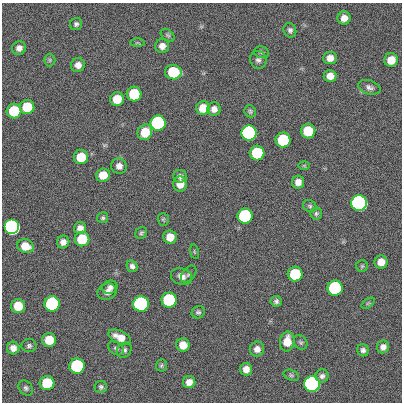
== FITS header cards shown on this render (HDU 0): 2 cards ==
NAXIS1  =                  400
NAXIS2  =                  400

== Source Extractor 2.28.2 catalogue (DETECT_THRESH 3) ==
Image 400 x 400 px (HDU 0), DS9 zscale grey, 1 PNG px = 1 image px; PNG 404 x 404 px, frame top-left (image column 1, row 400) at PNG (2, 3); each listed source drawn as its Kron ellipse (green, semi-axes under 4 px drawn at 4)
Background 0.434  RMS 33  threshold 100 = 3 sigma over >= 5 px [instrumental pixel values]
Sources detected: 88; all 88 listed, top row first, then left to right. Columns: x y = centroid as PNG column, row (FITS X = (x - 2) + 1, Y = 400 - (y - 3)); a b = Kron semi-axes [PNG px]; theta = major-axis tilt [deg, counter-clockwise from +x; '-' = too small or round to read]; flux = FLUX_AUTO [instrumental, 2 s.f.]
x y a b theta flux
344 18 6 6 - 1.6e+04
76 24 6 6 - 5.6e+03
290 30 7 6 - 6.4e+03
168 35 8 5 -40 4.2e+03
137 43 7 4 0 3.3e+03
162 46 7 7 - 1.4e+04
19 48 7 6 - 1.2e+04
261 52 7 5 -14 4.8e+03
330 58 7 6 - 1.8e+04
50 60 6 6 - 4.2e+03
258 60 9 8 - 8.7e+03
391 60 7 6 - 3.1e+04
78 65 7 7 - 1.4e+04
173 72 8 7 - 1.2e+05
330 76 6 6 - 1.9e+04
369 87 11 7 -16 9.4e+03
134 94 7 7 - 1.2e+05
117 99 7 6 - 4.7e+04
27 107 7 7 - 7.3e+04
203 108 7 6 - 3.8e+04
214 109 7 7 - 1.3e+04
14 111 7 7 - 1.2e+05
250 111 6 5 - 4.2e+03
158 123 7 7 - 1.0e+06
308 131 7 7 - 9.1e+04
145 132 8 7 - 5.0e+04
249 133 7 7 - 3.5e+06
283 140 7 7 - 2.1e+05
257 153 7 7 - 1.8e+05
81 157 7 7 - 5.8e+04
119 166 8 7 - 1.2e+04
304 166 6 4 -1 2.9e+03
103 175 7 6 - 3.5e+04
180 176 7 6 - 7.0e+03
298 182 6 6 - 1.5e+04
180 184 7 7 - 2.4e+04
359 203 7 7 - 1.1e+07
310 206 7 6 - 4.6e+03
316 213 6 6 - 4.5e+03
245 216 7 7 - 5.4e+05
103 218 5 5 - 4.2e+03
163 219 6 5 - 3.7e+03
12 227 7 7 - 2.9e+06
80 228 6 6 - 1.2e+04
141 233 6 5 - 4.5e+03
170 237 6 6 - 2.8e+04
82 239 7 7 - 7.7e+04
63 242 6 6 - 1.3e+04
25 246 8 6 -15 3.6e+04
194 252 7 3 -81 2.6e+03
381 262 6 6 - 2.2e+04
132 266 6 5 - 7.5e+03
362 266 6 5 - 3.9e+03
189 274 10 6 50 5.8e+03
295 274 7 7 - 1.4e+05
181 277 11 8 -20 1.3e+04
110 287 8 6 21 9.0e+03
335 288 7 7 - 5.7e+05
107 292 9 8 - 1.2e+04
169 300 7 7 - 3.1e+05
276 301 5 5 - 5.6e+03
368 303 7 4 36 3.2e+03
52 304 8 7 - 6.1e+05
141 304 7 7 - 2.1e+06
18 306 7 7 - 4.9e+04
198 312 7 6 - 5.3e+03
120 337 12 6 -24 2.4e+04
49 340 7 7 - 4.7e+04
287 341 10 7 82 3.4e+04
301 342 8 6 -51 4.8e+03
183 345 6 6 - 2.8e+04
29 346 7 6 - 6.0e+03
383 347 6 6 - 1.2e+04
13 348 6 6 - 1.4e+04
116 348 9 6 -35 5.8e+03
257 349 7 7 - 1.3e+04
124 350 8 6 49 6.4e+03
363 350 6 5 - 7.0e+03
161 365 6 5 - 3.6e+03
77 366 7 7 - 5.2e+05
246 369 6 6 - 1.6e+04
291 375 8 5 -19 4.0e+03
322 376 6 6 - 6.9e+03
189 382 6 6 - 1.5e+04
47 383 7 7 - 9.9e+04
312 384 7 7 - 5.5e+06
101 387 6 6 - 4.8e+03
26 388 8 6 -49 6.0e+03